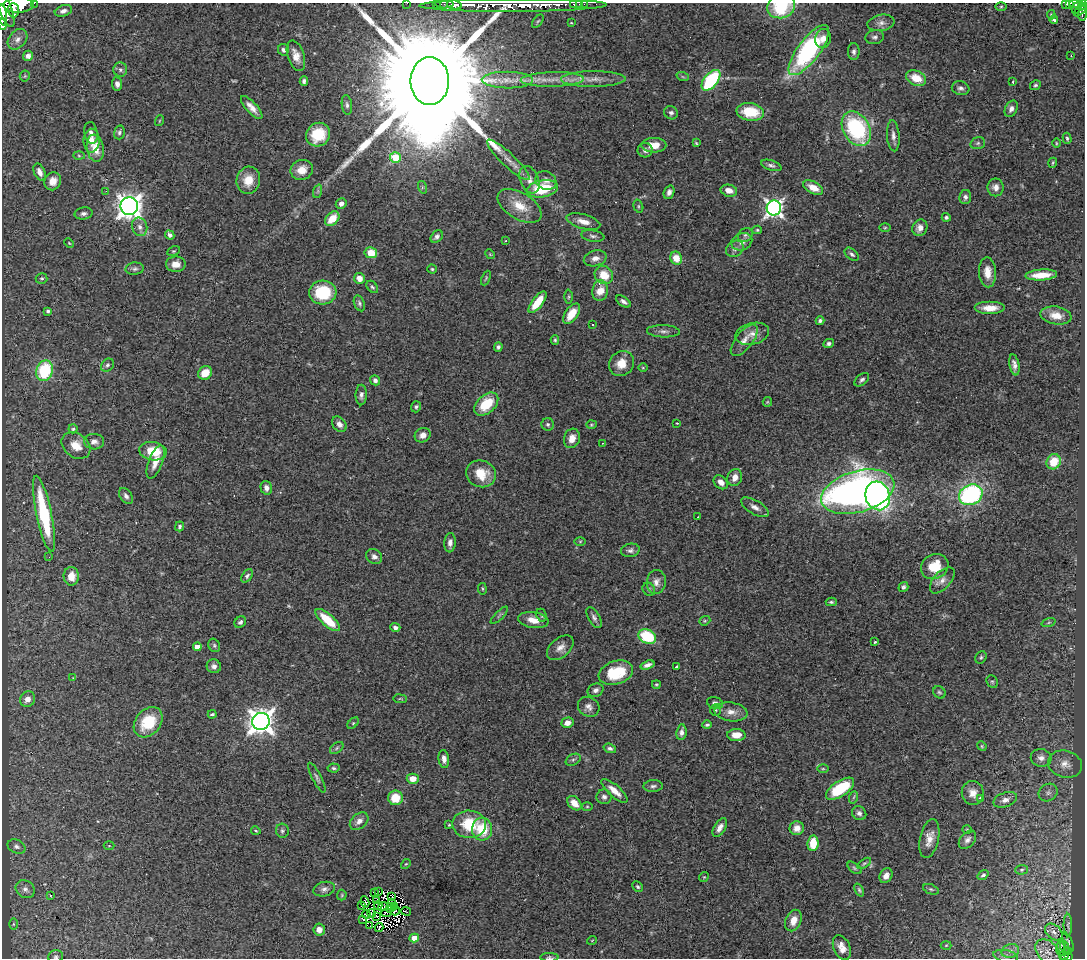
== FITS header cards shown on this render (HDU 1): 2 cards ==
NAXIS1  =                 1083
NAXIS2  =                  956

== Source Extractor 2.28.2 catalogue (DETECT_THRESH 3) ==
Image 1083 x 956 px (HDU 1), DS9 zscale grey, 1 PNG px = 1 image px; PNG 1087 x 960 px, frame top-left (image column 1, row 956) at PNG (2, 3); each listed source drawn as its Kron ellipse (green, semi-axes under 4 px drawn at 4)
Background 0.773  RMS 0.051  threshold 0.152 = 3 sigma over >= 5 px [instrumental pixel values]
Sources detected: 335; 8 with non-positive FLUX_AUTO (blend fragments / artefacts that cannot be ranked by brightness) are neither listed nor drawn; the other 327 listed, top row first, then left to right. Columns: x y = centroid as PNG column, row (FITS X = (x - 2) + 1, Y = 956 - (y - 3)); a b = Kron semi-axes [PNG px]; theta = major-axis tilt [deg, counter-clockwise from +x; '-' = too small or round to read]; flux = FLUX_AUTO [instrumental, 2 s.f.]
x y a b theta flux
34 3 2 2 - 30
407 3 2 2 - 12
1065 3 3 2 - 18
1069 3 3 2 - 43
436 4 2 2 - 4.9
444 4 9 2 0 27
574 4 3 3 - 27
579 4 2 2 - 6.8
584 4 2 2 - 4.9
1075 4 6 3 -1 120
19 5 15 8 2 2000
455 5 7 4 -7 610
513 5 94 6 0 5200
1083 5 6 3 40 150
781 6 14 11 18 190
4 7 22 6 -69 1900
1001 7 6 4 2 4.3
1076 8 6 3 64 100
13 10 7 5 -88 850
1081 10 8 3 48 160
63 11 9 5 18 13
1083 13 8 4 82 140
3 15 11 3 -81 790
1051 15 5 4 - 4
1054 20 4 3 - 14
538 21 8 4 54 4.7
571 23 3 2 - 2.7
881 23 13 8 10 20
2 24 6 3 -73 180
875 37 9 7 9 12
823 38 10 7 74 23
17 39 11 8 49 17
283 50 6 5 - 11
809 50 30 11 53 520
854 52 8 6 90 9.6
28 56 5 5 - 13
296 56 16 8 -72 36
1071 56 3 2 - 2.7
120 70 7 7 - 10
25 76 5 5 - 4.5
683 77 6 4 -19 5.1
916 78 10 7 -25 67
552 79 31 7 1 60
593 79 32 8 1 47
507 80 26 8 -1 53
711 80 12 6 50 310
304 81 4 4 - 9.5
430 81 24 19 -90 200000
1013 82 3 3 - 6.1
117 84 7 5 -82 15
1035 85 5 4 - 6.2
961 88 9 6 -14 12
347 105 10 5 -82 9.7
252 108 15 5 -48 27
1011 109 9 6 64 15
750 112 14 9 -8 110
671 113 7 6 - 11
159 121 5 3 - 3.1
856 129 18 13 -60 360
119 132 7 5 75 7.6
91 133 11 6 -81 15
318 135 12 11 - 130
893 136 15 6 -85 20
1067 138 5 4 - 5.8
92 141 12 8 89 32
696 143 4 3 - 4
978 143 7 5 16 7.3
1056 143 4 3 - 3.2
654 145 12 7 0 47
95 148 14 8 -81 50
645 150 7 7 - 14
79 156 5 3 - 4
395 157 5 5 - 150
508 160 28 6 -43 39
1053 163 5 3 - 3.9
771 165 10 5 -17 10
302 170 11 10 - 45
40 172 9 5 -65 21
248 180 14 11 76 54
529 180 14 9 -67 29
546 180 11 9 -32 18
53 181 9 8 - 30
422 187 6 4 -73 6.2
996 187 9 8 - 21
813 188 11 6 -27 45
542 189 16 8 10 150
106 191 3 2 - 7.6
318 191 7 4 71 6.5
729 191 8 6 -13 26
669 192 7 5 68 14
965 197 7 6 - 12
341 204 6 5 - 15
129 206 9 9 - 3400
520 206 24 13 -31 75
638 206 7 4 -74 5
774 208 7 7 - 1400
84 213 9 6 10 11
946 217 4 4 - 6.4
332 219 8 5 46 68
583 222 17 7 -15 33
140 227 9 7 -74 19
885 228 6 3 2 3.9
920 228 8 7 - 26
757 230 5 4 - 4.5
170 235 5 4 - 13
745 235 8 6 34 9.3
593 236 12 5 -9 11
437 237 7 5 48 11
506 241 3 2 - 4.4
742 242 11 8 24 24
69 243 5 3 - 3.4
735 249 9 7 36 14
173 251 7 4 25 4.9
371 253 6 5 - 63
490 254 5 4 - 3.4
852 254 8 5 -40 8.4
595 258 12 7 16 23
676 258 6 6 - 49
176 264 10 7 0 32
135 269 9 6 6 9.8
432 269 4 4 - 4.5
987 272 15 8 -87 40
604 275 10 8 -46 64
1041 275 16 5 4 55
42 278 6 5 - 5.8
359 278 5 5 - 32
486 278 8 4 66 4.5
372 287 7 5 -51 6.2
600 291 10 7 83 55
323 292 14 12 5 170
569 297 7 3 89 4.7
623 301 8 4 -34 12
537 302 13 5 53 83
359 303 8 5 -69 7.7
990 308 15 6 0 45
48 311 4 3 - 6.6
572 314 12 6 55 60
1056 315 16 9 -9 43
820 321 4 4 - 7.8
593 325 3 2 - 3.8
663 331 16 6 -3 15
752 334 17 10 13 33
555 340 5 4 - 5.2
744 340 19 8 52 32
829 343 5 4 - 10
498 347 4 4 - 8.2
622 363 13 11 48 51
107 365 7 6 - 9.3
1014 365 10 5 -80 16
643 368 5 3 - 3.3
45 371 10 8 71 210
205 373 7 6 - 54
375 380 5 5 - 12
862 380 8 5 39 9.4
361 395 10 5 88 13
767 402 5 4 - 4
486 404 14 9 43 110
416 407 5 5 - 6.3
677 423 3 2 - 2.3
339 424 8 6 -50 20
548 424 6 6 - 8.1
591 425 5 4 - 4.7
73 429 4 4 - 7.7
423 435 8 7 - 22
572 438 10 8 72 33
94 442 10 8 -4 19
603 443 2 2 - 2.1
76 445 15 12 -36 46
153 451 14 9 -9 82
155 462 18 7 69 34
1054 462 8 7 - 73
481 474 15 13 -24 77
735 477 9 7 69 28
721 482 8 6 -44 22
266 488 7 5 -76 15
858 492 37 20 16 1900
971 495 12 10 26 490
126 496 9 6 -55 13
878 496 14 12 -74 1000
755 507 15 7 -31 20
44 514 39 7 -78 290
698 517 3 2 - 26
179 526 5 4 - 7.8
580 541 6 4 1 4
450 543 10 5 86 17
630 550 9 6 9 12
49 557 3 2 - 3
374 557 8 7 - 14
935 567 14 12 30 83
71 576 9 7 -89 42
247 576 7 5 55 7.7
942 580 16 8 47 25
656 582 12 9 82 22
903 587 5 4 - 7.2
482 589 6 3 -81 3.6
649 589 7 6 - 7.5
831 602 5 3 - 5.3
499 615 11 3 45 6.1
541 615 7 5 -65 5.9
594 618 11 5 -60 12
328 620 15 6 -41 110
533 620 15 8 -8 40
705 621 6 4 20 4.2
240 622 6 5 - 8.7
1049 622 7 3 19 4.3
395 627 5 4 - 13
647 637 9 7 -28 170
875 642 3 3 - 4.4
214 645 7 5 -60 6.9
197 647 4 4 - 34
560 648 15 9 40 27
981 657 6 5 - 6.3
648 665 7 4 19 13
214 666 7 7 - 14
676 667 3 3 - 3.6
616 673 18 11 17 120
73 678 4 4 - 2.8
992 682 7 5 -66 6.1
656 684 4 3 - 4.2
596 690 8 6 24 13
939 692 7 5 -41 6.2
28 699 8 7 - 24
400 699 7 3 -8 3.5
715 703 8 6 -19 14
589 707 11 9 -34 20
715 710 6 5 - 5.7
731 712 17 9 -8 33
212 714 4 3 - 4.8
261 721 9 8 - 3700
148 722 17 12 49 110
353 723 7 4 46 5
567 723 6 5 - 22
707 725 5 4 - 6.5
681 732 8 5 84 14
736 735 9 6 -1 40
982 746 5 4 - 3.9
337 748 7 5 37 6.6
610 748 6 4 -18 8.5
1041 758 10 8 -10 21
444 759 9 5 -82 18
573 760 8 5 29 8.7
1065 764 17 13 -15 41
334 768 6 4 -5 5.9
823 769 6 4 0 4.8
317 778 17 4 -62 11
413 779 6 5 - 38
653 786 9 6 2 10
840 789 16 7 34 170
614 791 17 6 -41 37
1048 792 10 8 33 14
973 793 12 11 - 33
604 797 7 7 - 13
854 797 6 4 70 5.1
395 798 7 7 - 77
981 798 4 4 - 11
1005 800 12 7 18 24
574 803 8 6 -45 36
587 806 5 3 - 3.6
859 813 7 6 - 12
359 821 10 7 40 20
469 824 17 14 -2 130
449 825 4 3 - 3.1
720 827 10 5 58 19
797 828 7 7 - 22
482 829 11 10 - 110
967 830 5 3 - 2.9
256 831 5 3 - 3.5
282 831 7 6 - 8.1
929 838 20 9 77 38
967 840 10 7 49 15
813 843 8 5 85 82
109 846 5 3 - 3.1
16 847 9 6 -25 11
864 863 8 4 35 5.1
406 864 5 4 - 3.4
854 868 8 4 -37 6.3
1022 870 6 5 - 5
983 875 6 4 35 6.9
886 876 8 6 57 23
704 877 5 4 - 3.8
638 887 6 4 -44 5.9
25 889 10 8 -37 15
324 889 11 7 13 14
931 889 8 5 -21 6.2
859 890 7 4 -66 6.6
379 891 3 2 - 9.3
374 892 3 2 - 3.1
50 895 3 2 - 4.7
342 895 5 5 - 4.4
391 896 4 2 - 8.1
377 900 3 2 - 2.3
365 902 6 2 -78 1.9
392 903 3 2 - 4.3
361 906 4 2 - 2.4
378 906 4 2 - 1.4
394 906 3 2 - 2.2
383 907 5 2 - 3.8
390 908 4 3 - 4.5
395 911 5 3 - 1.4
406 911 5 2 - 1.6
372 913 4 2 - 3.9
386 913 5 2 - 0.21
366 914 4 3 - 7.2
377 916 3 2 - 10
363 919 3 2 - 2.7
793 921 11 7 67 36
13 924 6 4 90 4.9
1068 925 11 3 90 4.8
370 926 3 2 - 3.3
379 927 4 2 - 4.5
319 930 6 6 - 23
1054 932 10 7 -41 13
414 938 5 4 - 58
592 940 5 3 - 2.6
1068 942 10 3 -67 4.7
946 945 5 3 - 2.9
1065 947 6 3 -70 6
842 948 13 8 -67 33
1061 949 7 3 -86 4.7
1010 951 9 6 15 14
1048 952 14 10 -44 26
1068 952 3 3 - 19
1005 956 12 6 -10 13
1064 956 5 3 - 15
56 957 7 6 - 7.6
549 957 9 4 0 6.5
1069 957 3 3 - 57
At the frame edge (FLAGS 8, measured only in part): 23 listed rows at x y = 34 3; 407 3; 1065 3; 1069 3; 436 4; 444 4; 574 4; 579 4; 584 4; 1075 4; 19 5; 455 5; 513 5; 1083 5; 781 6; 4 7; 1083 13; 3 15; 2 24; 1064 956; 56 957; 549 957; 1069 957
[8 non-positive-flux detections neither listed nor drawn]